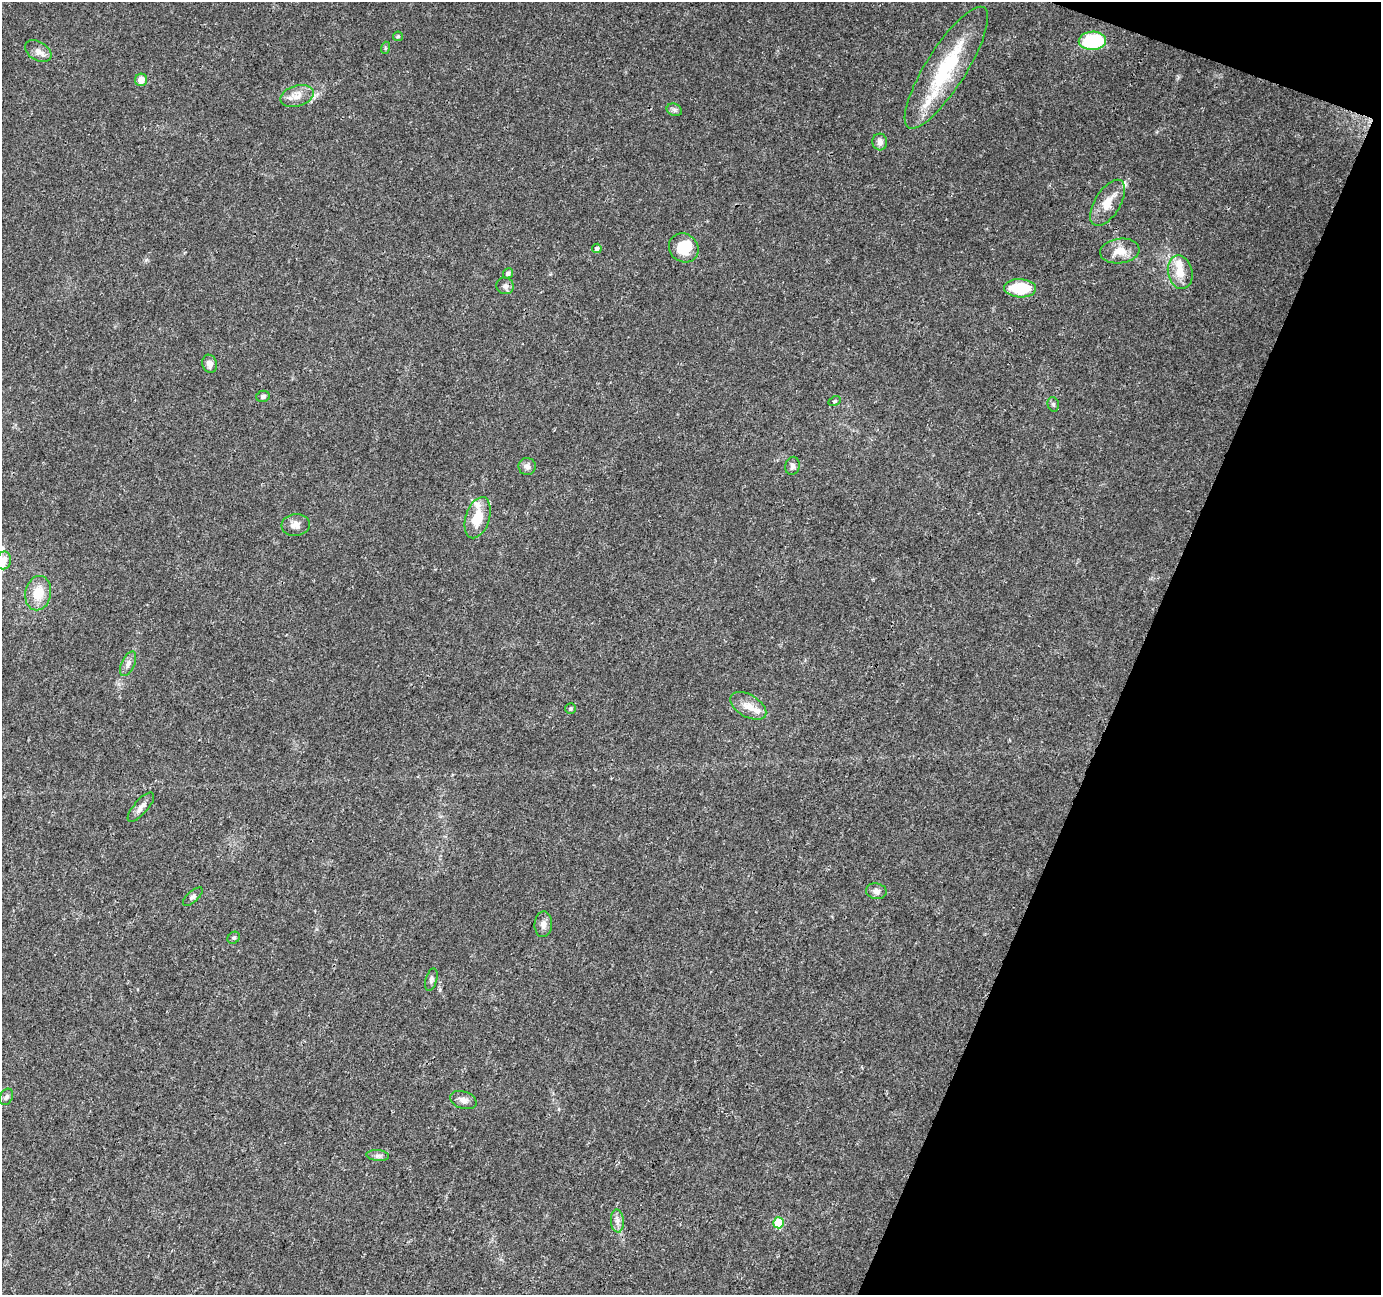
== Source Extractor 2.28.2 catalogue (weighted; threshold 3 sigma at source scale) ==
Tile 8 of 4 x 4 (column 4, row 2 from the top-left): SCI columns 4149-5527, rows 2864-4156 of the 5527 x 5664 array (HDU 1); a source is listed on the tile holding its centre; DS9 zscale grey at full resolution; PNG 1383 x 1297 px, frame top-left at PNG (2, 2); each listed source drawn as its Kron ellipse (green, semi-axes under 4 px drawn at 4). Shown black and unused: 19% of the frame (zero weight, under 3 of 4 exposures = <1% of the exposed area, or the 3 px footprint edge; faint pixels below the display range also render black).
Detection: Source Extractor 2.28.2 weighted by HDU 2 'WHT'; one run over the whole footprint, this tile lists its part. Background 0.022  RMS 0.0036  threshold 0.016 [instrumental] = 3 sigma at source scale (4.5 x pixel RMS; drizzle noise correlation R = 1.50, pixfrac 1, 0.0396/0.0396 arcsec/px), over >= 5 px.
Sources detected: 46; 1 inside a brighter object's white glare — neither listed nor drawn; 4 inside a brighter listed object's ellipse — not listed separately; the other 41 listed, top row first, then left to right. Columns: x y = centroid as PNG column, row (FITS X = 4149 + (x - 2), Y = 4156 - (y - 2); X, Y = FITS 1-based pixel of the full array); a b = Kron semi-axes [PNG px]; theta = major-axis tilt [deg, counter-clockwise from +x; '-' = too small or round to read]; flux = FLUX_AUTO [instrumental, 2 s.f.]
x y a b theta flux
398 36 5 5 - 0.44
1092 41 14 9 2 26
385 48 6 4 73 0.48
38 51 14 9 -32 2.4
946 68 71 20 58 29
141 80 6 6 - 3.2
297 96 17 10 16 3.7
674 110 8 6 -22 0.96
880 142 8 7 - 1.5
1108 203 26 13 58 6.5
597 248 5 4 - 1.2
684 248 15 13 -39 8.9
1120 251 20 12 7 5.4
1180 272 17 12 -77 5.3
508 273 5 5 - 0.93
505 286 9 8 - 1.4
1020 288 16 9 -3 15
210 364 9 7 -72 1.9
263 396 7 5 13 0.96
835 401 6 4 26 0.53
1053 404 7 5 -75 0.69
527 466 8 8 - 1.5
792 466 9 7 77 1.3
478 518 21 12 72 8.8
296 525 14 11 6 2.7
4 560 9 7 79 2.9
38 593 17 13 78 7.2
128 664 13 6 66 1.8
748 706 20 11 -31 4.1
571 709 5 5 - 0.54
141 807 18 7 49 2.2
876 891 10 8 -9 1.7
193 897 12 5 42 1.2
543 924 13 9 87 2.1
234 938 7 5 38 0.64
431 980 11 5 73 1
6 1097 9 6 61 1
463 1100 14 8 -18 2.2
378 1155 11 5 -4 1.2
617 1221 11 6 -85 1.8
778 1223 5 5 - 14
Isophote crosses this tile's border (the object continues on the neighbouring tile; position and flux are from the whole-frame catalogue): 1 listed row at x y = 4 560